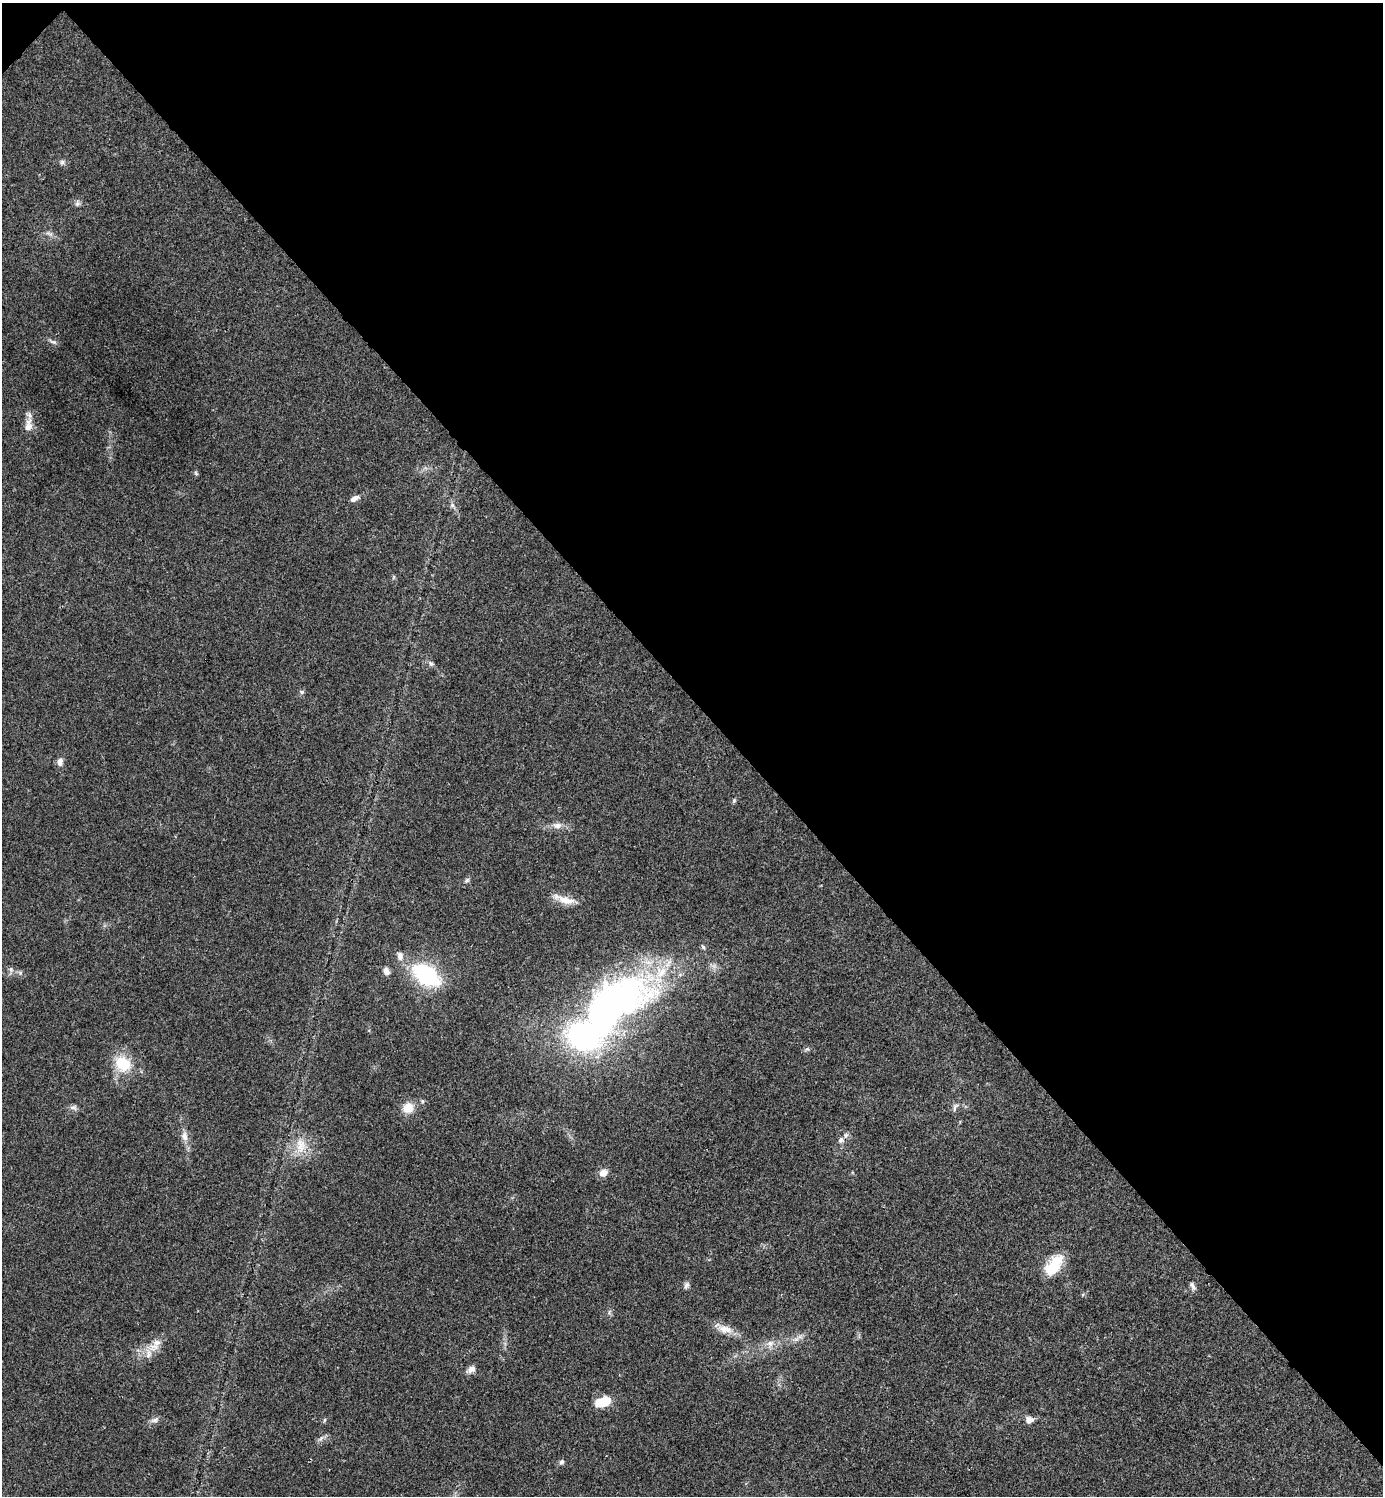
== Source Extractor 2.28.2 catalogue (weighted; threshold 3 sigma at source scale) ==
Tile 3 of 4 x 4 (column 3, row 1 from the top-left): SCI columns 2923-4303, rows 4490-5983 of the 5986 x 5986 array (HDU 1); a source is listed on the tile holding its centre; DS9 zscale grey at full resolution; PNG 1385 x 1498 px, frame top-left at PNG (2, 3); no overlay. Shown black and unused: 47% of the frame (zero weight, under 3 of 4 exposures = <1% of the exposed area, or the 3 px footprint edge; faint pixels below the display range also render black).
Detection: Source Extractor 2.28.2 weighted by HDU 2 'WHT'; one run over the whole footprint, this tile lists its part. Background 0.0194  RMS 0.004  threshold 0.0182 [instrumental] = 3 sigma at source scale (4.5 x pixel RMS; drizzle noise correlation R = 1.50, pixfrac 1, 0.05/0.05 arcsec/px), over >= 5 px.
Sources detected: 51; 2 inside a brighter object's white glare — not listed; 2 inside a brighter listed object's ellipse — not listed separately; the other 47 listed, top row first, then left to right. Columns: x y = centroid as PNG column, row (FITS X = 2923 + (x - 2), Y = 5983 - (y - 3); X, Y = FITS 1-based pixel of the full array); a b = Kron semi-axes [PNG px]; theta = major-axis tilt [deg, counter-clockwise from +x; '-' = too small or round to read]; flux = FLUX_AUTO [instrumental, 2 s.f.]
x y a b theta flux
62 162 8 6 20 1.2
77 203 9 7 77 1.2
49 234 13 4 -33 1.5
53 342 13 5 -22 1.2
29 415 11 7 -45 1.9
28 427 12 10 53 3
196 473 6 5 - 0.62
354 498 12 6 26 2.1
452 505 8 7 - 1.3
394 577 6 4 71 0.51
431 664 7 6 - 0.93
302 692 7 6 - 0.82
60 762 12 8 82 2.1
734 800 6 5 - 0.63
557 825 15 8 -1 3
467 880 7 5 46 0.96
566 900 27 10 -14 6
703 947 7 5 -62 0.81
400 956 11 8 -84 2.4
11 969 8 6 -51 1.3
386 971 9 7 -72 2
426 975 30 18 -33 39
619 1000 91 50 21 160
807 1049 7 4 43 0.72
123 1064 22 19 -36 14
74 1107 10 7 -13 1.4
955 1107 14 6 66 1.5
408 1108 12 11 - 6.1
184 1136 14 9 -81 3
841 1140 8 8 - 1.5
301 1146 25 15 88 8.5
603 1173 10 8 32 3.1
1054 1265 30 15 54 13
686 1285 10 6 73 1.3
1192 1286 12 6 -65 1.4
609 1312 8 4 55 0.75
724 1329 28 10 -20 5.6
796 1339 10 7 14 2
770 1344 11 9 54 2.9
155 1345 27 13 41 7.1
471 1369 11 7 33 2.5
603 1402 19 11 15 8.5
155 1420 13 6 18 1.7
324 1420 6 4 87 0.54
1029 1420 10 8 -14 2.4
321 1438 10 6 52 1.4
561 1462 8 6 63 1.1